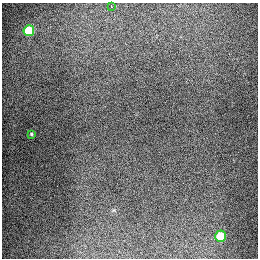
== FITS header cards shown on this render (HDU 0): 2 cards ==
NAXIS1  =                  256
NAXIS2  =                  256

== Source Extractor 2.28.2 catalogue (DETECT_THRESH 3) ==
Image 256 x 256 px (HDU 0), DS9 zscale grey, 1 PNG px = 1 image px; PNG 260 x 260 px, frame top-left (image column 1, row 256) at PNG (2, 3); each listed source drawn as its Kron ellipse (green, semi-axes under 4 px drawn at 4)
Background 1300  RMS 27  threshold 79.6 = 3 sigma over >= 5 px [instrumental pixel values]
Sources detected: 4; all 4 listed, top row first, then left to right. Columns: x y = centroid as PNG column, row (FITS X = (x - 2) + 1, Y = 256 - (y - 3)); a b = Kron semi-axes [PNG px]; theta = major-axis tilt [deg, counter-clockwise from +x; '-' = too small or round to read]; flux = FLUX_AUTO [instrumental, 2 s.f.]
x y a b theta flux
111 6 4 2 - 8800
29 31 5 5 - 92000
31 134 4 4 - 2300
220 236 5 5 - 68000